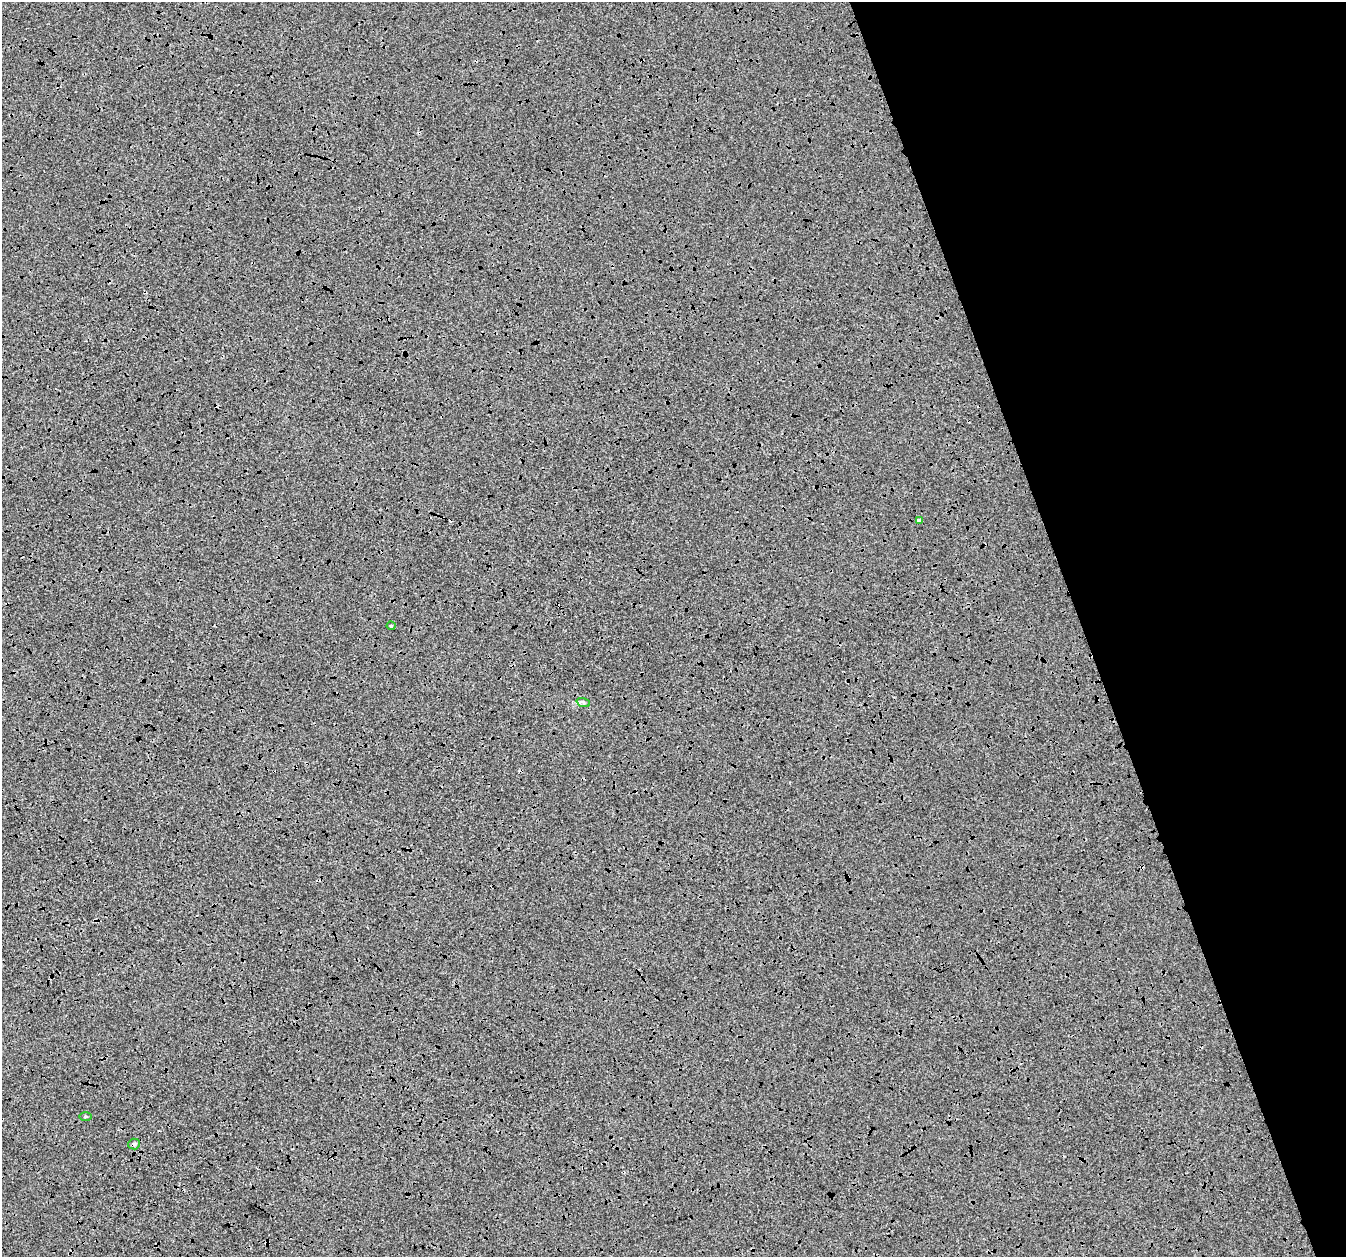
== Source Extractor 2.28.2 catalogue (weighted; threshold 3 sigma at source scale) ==
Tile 12 of 4 x 4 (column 4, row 3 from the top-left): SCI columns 4034-5377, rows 1322-2576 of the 5382 x 5205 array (HDU 1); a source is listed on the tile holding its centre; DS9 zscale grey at full resolution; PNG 1348 x 1259 px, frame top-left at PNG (2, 2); each listed source drawn as its Kron ellipse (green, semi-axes under 4 px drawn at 4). Shown black and unused: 21% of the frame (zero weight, under 3 of 4 exposures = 2% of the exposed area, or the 3 px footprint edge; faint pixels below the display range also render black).
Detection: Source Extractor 2.28.2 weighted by HDU 2 'WHT'; one run over the whole footprint, this tile lists its part. Background -1.94e-04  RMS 0.0065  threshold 0.029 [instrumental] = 3 sigma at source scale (4.5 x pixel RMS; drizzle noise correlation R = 1.50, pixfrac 1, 0.0396/0.0396 arcsec/px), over >= 5 px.
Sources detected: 7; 2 cosmic-ray / hot-pixel residue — neither listed nor drawn; the other 5 listed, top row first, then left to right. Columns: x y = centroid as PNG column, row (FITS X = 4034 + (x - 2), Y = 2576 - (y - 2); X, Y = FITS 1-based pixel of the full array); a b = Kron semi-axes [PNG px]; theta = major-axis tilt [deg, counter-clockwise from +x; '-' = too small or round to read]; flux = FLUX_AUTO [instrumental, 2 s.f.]
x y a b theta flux
919 520 4 3 - 1.9
391 626 4 4 - 0.73
583 702 7 4 -19 1.2
85 1117 6 3 1 0.78
134 1144 6 5 - 1.7
Overlapping masked pixels (flux is a lower limit): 1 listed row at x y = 134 1144